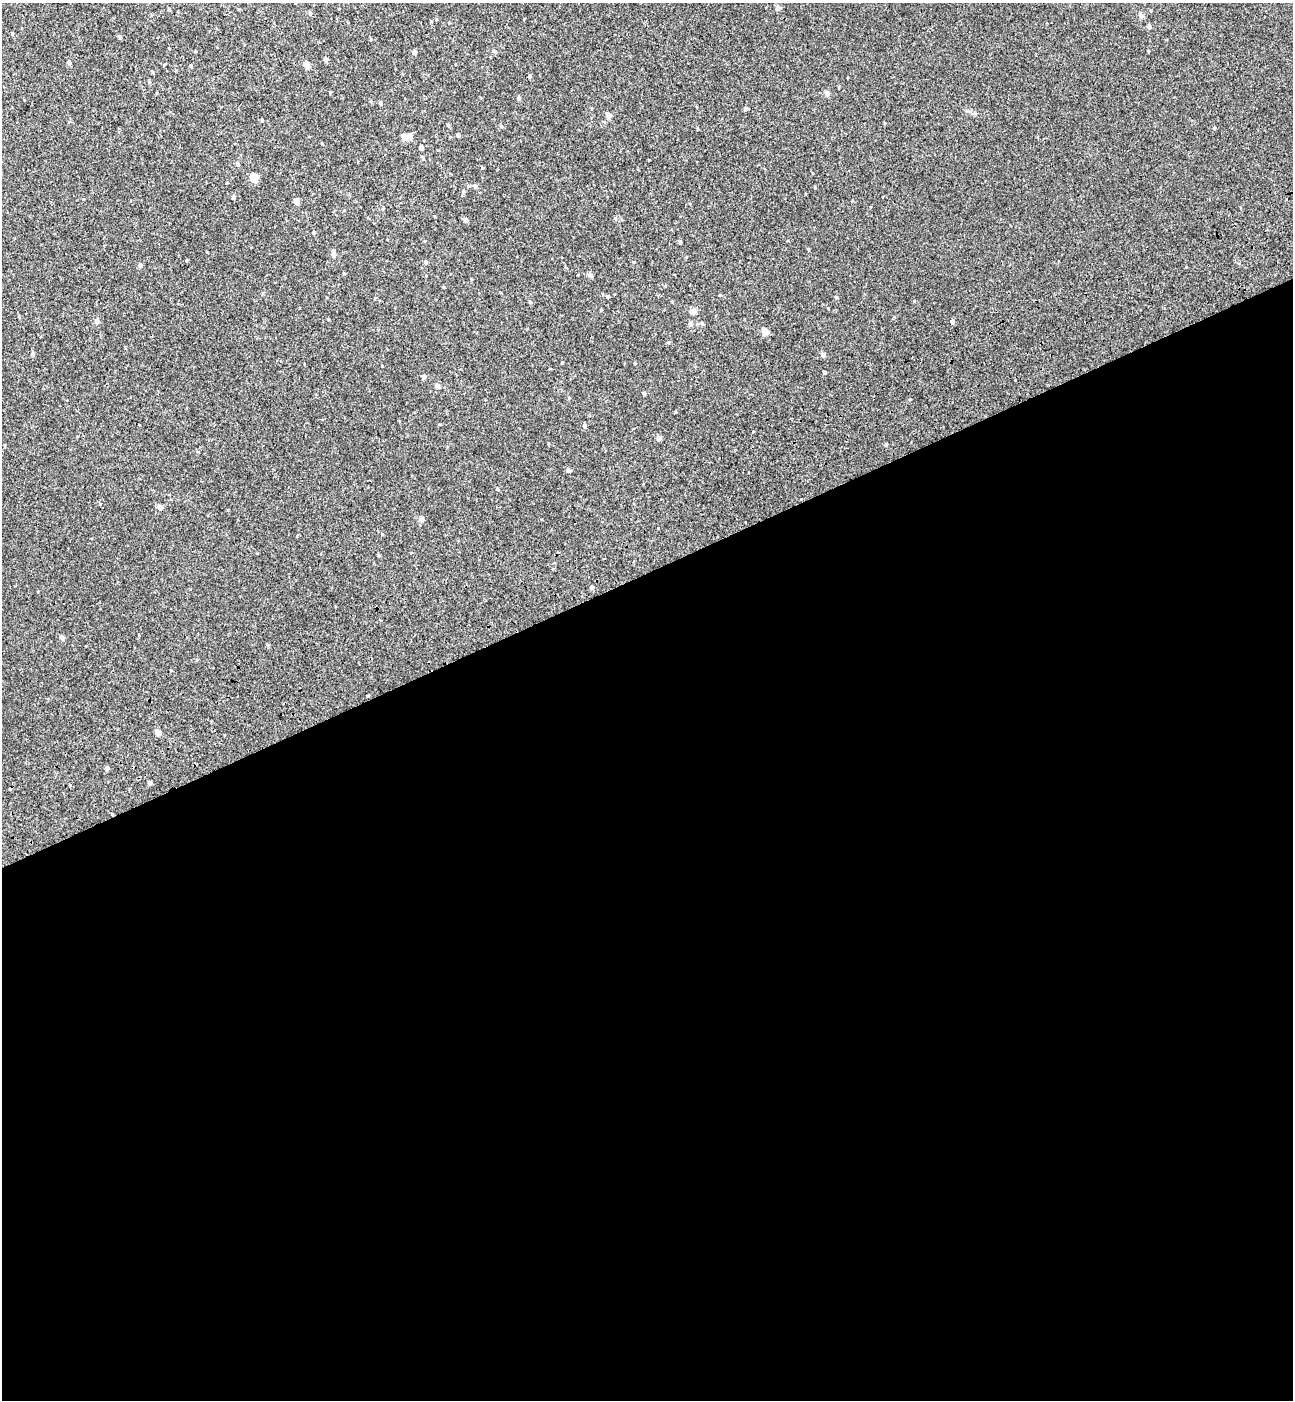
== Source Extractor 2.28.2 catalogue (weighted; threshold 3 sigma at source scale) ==
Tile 15 of 4 x 4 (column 3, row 4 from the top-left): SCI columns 2815-4105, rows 101-1498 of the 5576 x 5797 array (HDU 1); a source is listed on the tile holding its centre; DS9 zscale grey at full resolution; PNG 1295 x 1402 px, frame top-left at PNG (2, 3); no overlay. Shown black and unused: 59% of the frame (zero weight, under 2 of 3 exposures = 6% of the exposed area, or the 3 px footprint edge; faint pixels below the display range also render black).
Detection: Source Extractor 2.28.2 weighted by HDU 2 'WHT'; one run over the whole footprint, this tile lists its part. Background 0.00339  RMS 0.0079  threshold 0.0356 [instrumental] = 3 sigma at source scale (4.5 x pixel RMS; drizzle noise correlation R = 1.50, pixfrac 1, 0.0396/0.0396 arcsec/px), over >= 5 px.
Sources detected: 78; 2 cosmic-ray / hot-pixel residue — not listed; the other 76 listed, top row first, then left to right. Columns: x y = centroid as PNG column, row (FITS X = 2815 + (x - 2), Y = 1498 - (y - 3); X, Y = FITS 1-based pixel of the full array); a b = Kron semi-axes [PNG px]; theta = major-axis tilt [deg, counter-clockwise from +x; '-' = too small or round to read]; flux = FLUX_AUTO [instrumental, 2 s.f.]
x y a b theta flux
169 9 4 3 - 0.85
310 13 5 4 - 1.2
1141 15 5 5 - 3.5
1149 27 5 4 - 1.9
12 34 4 3 - 0.68
120 37 4 4 - 1.3
494 51 5 4 - 1.2
414 52 5 4 - 2.3
326 60 4 4 - 2.1
69 63 5 4 - 1.4
307 65 5 4 - 7.3
191 66 4 4 - 0.77
152 72 5 3 - 0.64
530 76 5 3 - 1.1
827 93 5 4 - 4.2
518 98 4 4 - 1.7
380 103 4 4 - 0.98
746 108 4 4 - 1.4
608 115 5 4 - 4.3
262 120 4 3 - 0.61
448 125 5 4 - 0.81
1214 128 5 3 - 0.65
410 136 5 5 - 4.4
458 136 4 3 - 1
404 137 5 5 - 4.8
421 148 4 4 - 3.1
423 158 5 4 - 0.92
237 164 5 4 - 1.2
254 178 5 5 - 21
475 186 5 4 - 1.4
463 191 5 3 - 0.76
233 197 4 4 - 1.1
296 201 5 4 - 4.8
466 220 5 4 - 2
314 232 4 3 - 0.95
680 242 4 4 - 0.8
333 254 6 5 - 2.6
426 262 4 4 - 1.6
140 265 5 4 - 2.1
344 274 4 3 - 0.54
590 275 5 4 - 3.2
720 295 4 3 - 0.63
607 296 5 4 - 1.2
836 297 4 4 - 0.97
530 302 4 3 - 0.7
601 310 4 3 - 0.54
693 311 4 4 - 6.6
97 321 5 5 - 3
952 321 4 4 - 2.7
702 323 6 4 -63 1.1
690 325 6 4 -45 1
765 331 5 4 - 8.3
33 354 5 4 - 1.1
823 354 5 4 - 2.7
824 372 4 3 - 1.5
424 377 5 4 - 2.3
438 386 5 4 - 3
644 394 4 3 - 1.3
676 412 4 3 - 0.59
584 426 6 4 -69 1.5
659 438 5 5 - 3.1
886 445 4 3 - 1.2
5 446 4 2 - 0.7
569 470 8 3 -30 1.2
160 507 6 6 - 2.5
422 519 6 5 - 3
658 528 3 2 - 0.78
382 534 4 4 - 0.58
378 555 4 3 - 0.82
592 588 4 4 - 2.2
62 638 5 4 - 2.3
268 645 5 3 - 0.81
368 696 3 3 - 2.1
158 732 4 4 - 6.3
107 768 4 4 - 2.3
150 783 4 3 - 2.5
Unlisted compact peaks at least as high as the median listed source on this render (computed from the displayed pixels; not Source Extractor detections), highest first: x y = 914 301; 815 187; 1186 267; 382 366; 482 168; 1148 51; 330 92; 562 363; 615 218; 501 126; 808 249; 431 21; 322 144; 186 261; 910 399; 669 342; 328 319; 635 363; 497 489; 828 308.